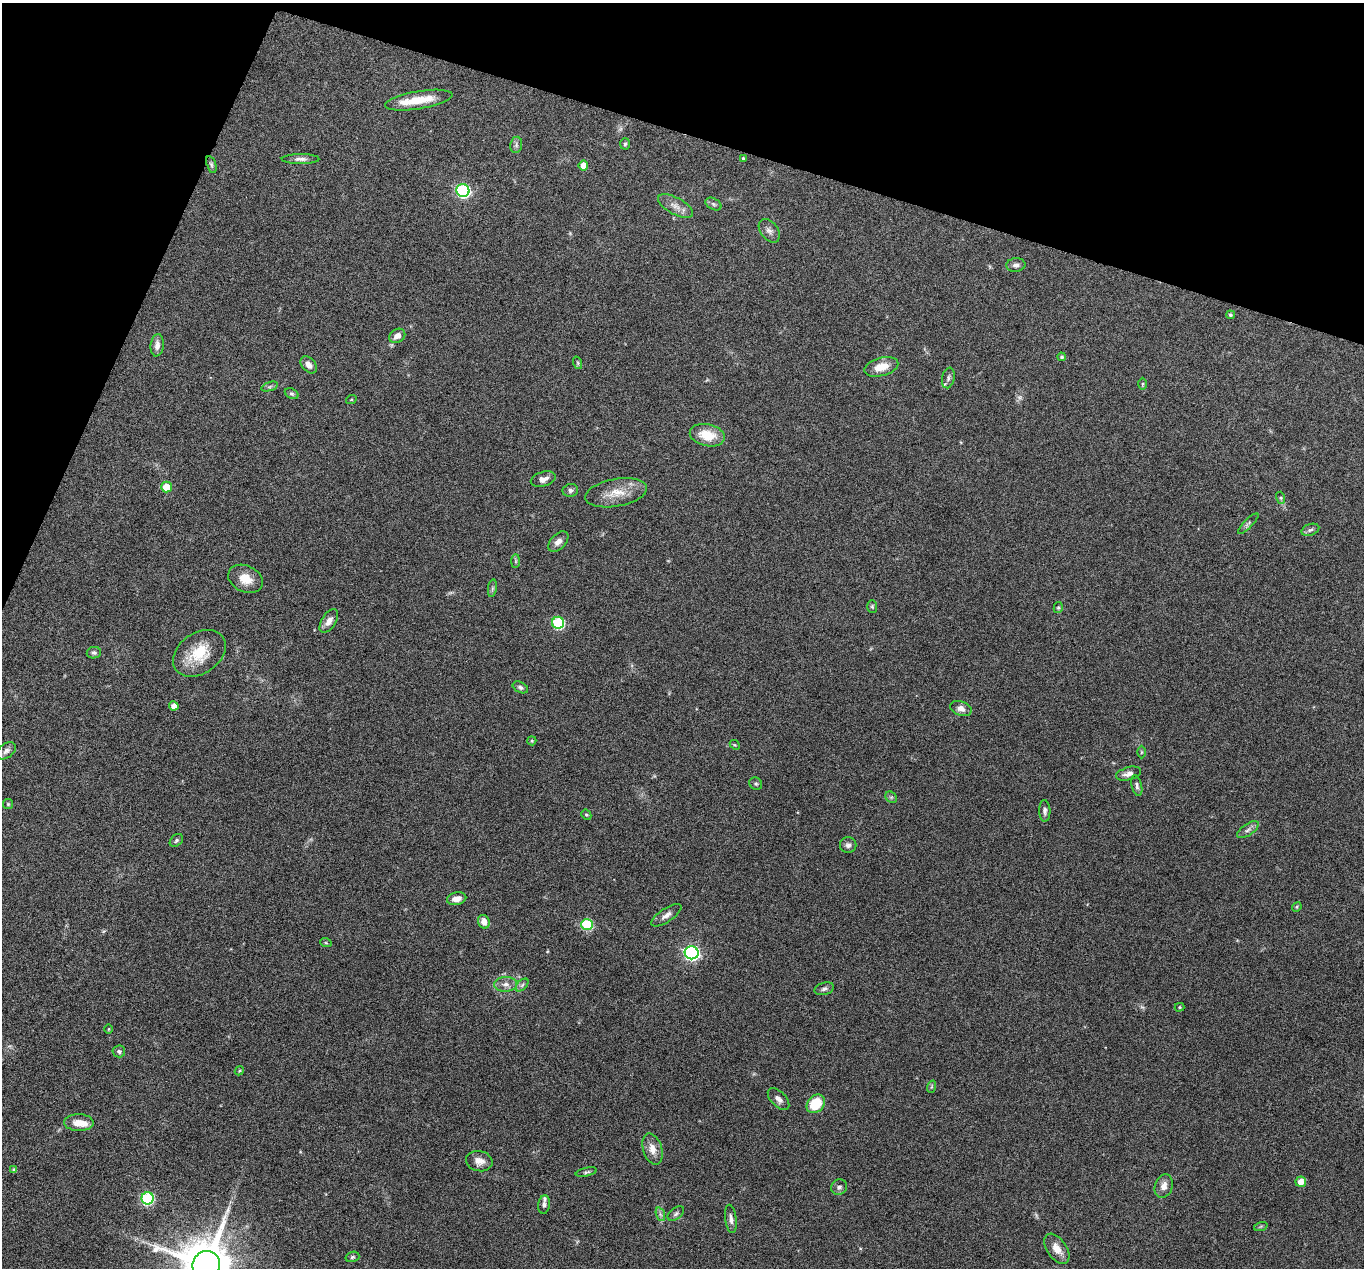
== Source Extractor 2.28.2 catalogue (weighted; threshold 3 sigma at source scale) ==
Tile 2 of 4 x 4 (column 2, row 1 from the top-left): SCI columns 1363-2724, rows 3932-5197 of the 5447 x 5464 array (HDU 1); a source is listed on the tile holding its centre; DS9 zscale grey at full resolution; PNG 1366 x 1270 px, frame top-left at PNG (2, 3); each listed source drawn as its Kron ellipse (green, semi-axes under 4 px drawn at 4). Shown black and unused: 16% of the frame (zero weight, under 4 of 8 exposures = <1% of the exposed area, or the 3 px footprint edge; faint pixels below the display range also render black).
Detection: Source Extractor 2.28.2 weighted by HDU 2 'WHT'; one run over the whole footprint, this tile lists its part. Background 0.06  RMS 0.0038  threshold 0.0155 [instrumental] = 3 sigma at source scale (4.09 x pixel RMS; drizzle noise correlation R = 1.36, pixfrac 0.8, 0.05/0.05 arcsec/px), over >= 5 px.
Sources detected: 99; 3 too faint to see at this stretch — neither listed nor drawn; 3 inside a brighter listed object's ellipse — not listed separately; the other 93 listed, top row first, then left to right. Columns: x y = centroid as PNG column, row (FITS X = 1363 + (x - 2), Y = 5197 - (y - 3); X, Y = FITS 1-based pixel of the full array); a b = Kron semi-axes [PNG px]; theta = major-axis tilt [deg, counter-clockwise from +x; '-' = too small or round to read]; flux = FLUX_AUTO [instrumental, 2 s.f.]
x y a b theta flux
419 100 34 9 9 8.9
625 144 6 5 - 0.52
516 145 8 6 80 0.96
743 158 4 3 - 0.45
301 159 19 5 0 1.6
211 165 9 4 -72 0.68
583 165 5 5 - 4.1
463 191 6 6 - 59
713 204 8 5 -28 0.82
676 206 19 8 -28 2.7
769 231 13 8 -52 1.7
1016 265 9 7 5 1.4
1230 315 4 4 - 0.65
397 336 8 6 32 2.2
157 345 11 6 84 2.1
1062 357 4 4 - 0.64
578 363 6 4 -71 0.49
309 365 10 6 -49 2.3
881 367 17 9 16 5.5
948 378 10 6 79 1.1
1142 384 6 4 89 0.47
270 387 8 4 19 0.64
292 394 7 5 -28 0.58
351 400 5 3 - 0.32
707 435 18 11 -12 7.8
543 479 12 7 16 2.1
166 487 5 5 - 5.3
570 490 8 6 8 1
616 493 31 13 10 7
1281 498 6 4 -72 0.47
1248 524 14 4 45 0.9
1310 530 9 5 19 1
558 542 12 7 46 2
516 561 7 4 89 0.56
245 579 18 13 -25 5.1
492 588 9 4 81 0.75
872 607 6 5 - 0.56
1058 608 5 4 - 0.51
329 621 13 7 58 2.4
558 623 6 6 - 30
94 653 7 6 - 0.86
199 653 29 20 35 11
520 687 8 5 -27 0.9
174 706 4 4 - 2.8
961 708 11 7 -19 2
532 741 4 4 - 0.54
735 745 5 4 - 0.4
6 751 11 7 38 1.4
1141 752 6 4 89 0.49
1129 774 13 6 16 1.9
756 784 7 6 - 0.72
1137 785 11 5 -75 0.91
891 797 6 5 - 0.6
8 804 5 5 - 0.44
1045 811 11 5 -88 1.2
586 815 5 4 - 0.53
1248 830 12 5 34 1.3
176 840 7 5 42 0.76
848 845 8 8 - 1.2
457 899 10 6 10 2.7
1297 907 5 4 - 0.39
666 915 17 6 34 2
484 922 7 5 -70 2.6
587 925 6 5 - 25
326 943 6 3 -19 0.39
692 953 7 6 - 81
506 984 11 7 1 1.9
522 985 8 4 45 0.75
824 989 10 6 16 1.1
1179 1007 5 4 - 0.45
109 1029 5 3 - 0.27
119 1051 6 6 - 0.72
239 1071 5 3 - 0.38
931 1087 6 4 71 0.49
779 1099 13 7 -46 1.7
816 1104 10 8 46 11
79 1122 15 8 -1 4.3
652 1149 16 9 -73 3.3
479 1161 13 10 -12 2.9
14 1170 4 4 - 0.81
586 1172 11 4 13 0.66
1301 1182 5 5 - 3.5
1164 1186 12 9 72 2.7
839 1187 8 7 - 1.1
148 1198 6 6 - 40
544 1205 9 5 82 1
660 1214 7 4 -71 0.86
676 1214 9 5 38 0.93
731 1219 14 5 -84 1.5
1261 1226 7 4 19 0.53
1057 1249 17 9 -55 4.1
352 1257 7 5 17 0.62
206 1265 14 13 - 2300
Isophote crosses this tile's border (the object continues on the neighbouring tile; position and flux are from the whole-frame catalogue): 1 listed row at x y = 206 1265